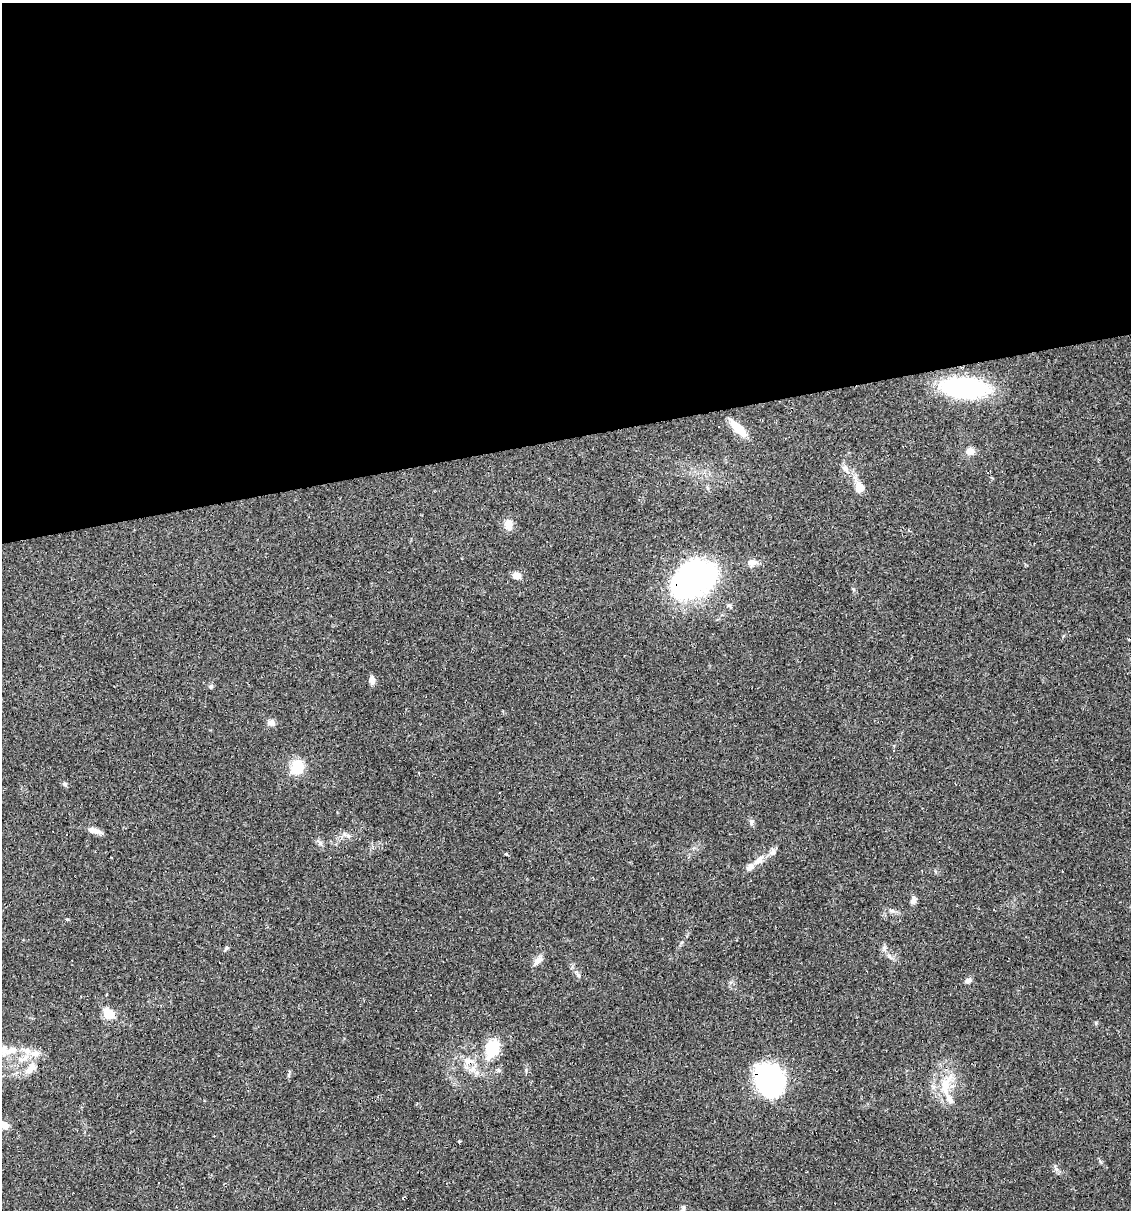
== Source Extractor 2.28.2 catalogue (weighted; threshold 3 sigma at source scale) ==
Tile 2 of 4 x 4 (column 2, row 1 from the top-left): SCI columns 1196-2324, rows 3625-4832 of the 4603 x 4832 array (HDU 1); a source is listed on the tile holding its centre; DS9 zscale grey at full resolution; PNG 1133 x 1212 px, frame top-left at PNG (2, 3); no overlay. Shown black and unused: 36% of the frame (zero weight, under 2 of 3 exposures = <1% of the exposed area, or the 3 px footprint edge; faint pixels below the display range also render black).
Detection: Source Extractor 2.28.2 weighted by HDU 2 'WHT'; one run over the whole footprint, this tile lists its part. Background 0.0829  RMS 0.0064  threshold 0.0286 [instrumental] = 3 sigma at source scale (4.5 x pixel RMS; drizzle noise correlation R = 1.50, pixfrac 1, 0.0396/0.0396 arcsec/px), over >= 5 px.
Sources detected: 48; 3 cosmic-ray / hot-pixel residue — not listed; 7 inside a brighter listed object's ellipse — not listed separately; the other 38 listed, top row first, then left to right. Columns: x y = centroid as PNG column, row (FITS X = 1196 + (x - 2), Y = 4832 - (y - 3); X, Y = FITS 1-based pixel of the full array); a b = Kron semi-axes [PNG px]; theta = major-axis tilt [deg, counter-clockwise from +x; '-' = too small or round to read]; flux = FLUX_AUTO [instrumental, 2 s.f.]
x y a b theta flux
964 388 40 17 -5 96
738 429 20 8 -45 12
970 451 11 8 10 4.5
845 468 10 7 -36 2.8
860 488 11 9 -73 8
508 524 12 8 -85 7.1
753 562 12 8 17 3.6
517 575 9 7 -6 4.7
693 580 45 27 30 200
372 680 11 6 -86 2.8
211 686 6 4 -16 1.1
272 722 9 7 -38 2.8
297 767 14 12 62 17
65 784 6 5 - 1.1
751 822 7 7 - 1.6
93 830 14 8 -20 4.1
348 836 7 4 -19 1.4
320 843 6 6 - 1.4
773 852 11 8 85 2.6
506 854 3 3 - 1.1
759 860 16 9 48 5.5
913 901 9 6 72 2.8
67 919 5 3 - 0.59
226 948 6 5 - 0.97
538 960 15 8 51 3.7
578 974 12 4 -51 1.8
968 981 8 6 37 2.1
109 1014 6 5 - 31
492 1049 27 18 69 19
12 1050 20 10 15 9
23 1059 17 7 17 6.2
467 1061 7 7 - 2.9
30 1069 21 9 44 6.9
769 1080 29 23 -48 110
945 1086 26 11 -86 14
5 1125 9 7 -31 4.9
1056 1169 7 4 -19 1.3
683 1207 7 5 -81 1.3
Overlapping masked pixels (flux is a lower limit): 2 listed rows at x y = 693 580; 769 1080
Isophote crosses this tile's border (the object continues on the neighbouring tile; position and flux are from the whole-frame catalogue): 1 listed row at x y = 5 1125
Unlisted compact peaks at least as high as the median listed source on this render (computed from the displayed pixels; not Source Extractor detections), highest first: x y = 889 956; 459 1141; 526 1070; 884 948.